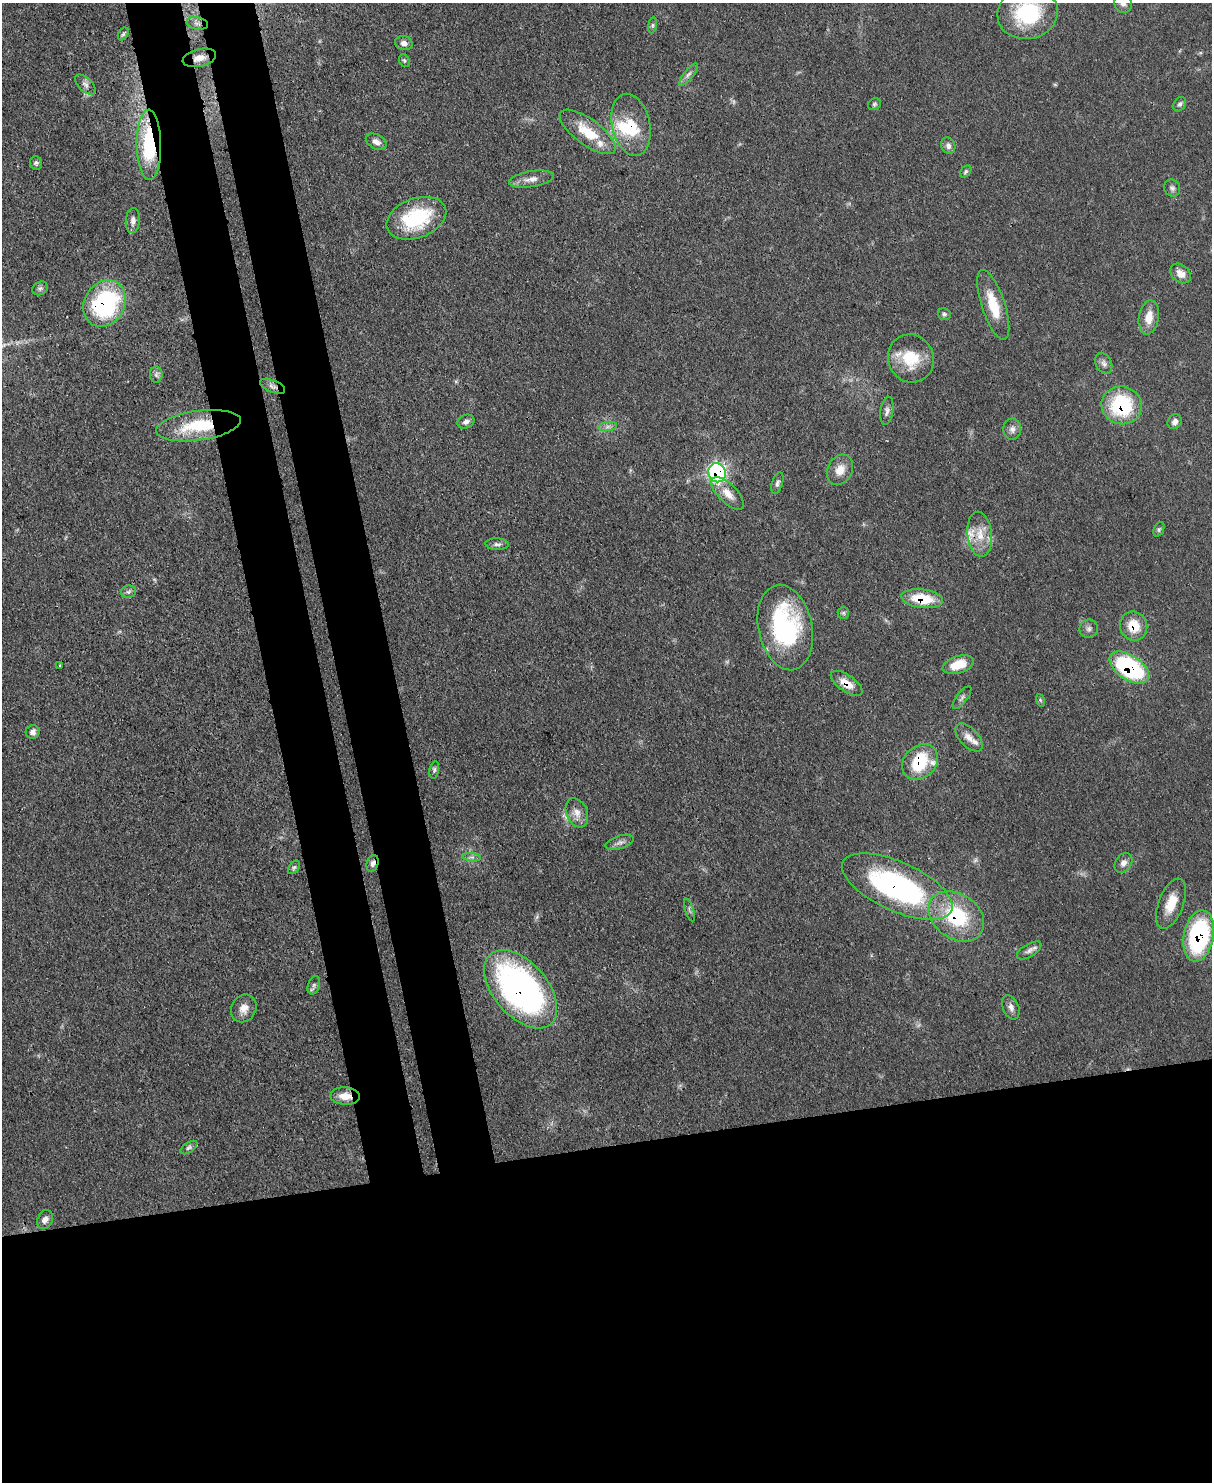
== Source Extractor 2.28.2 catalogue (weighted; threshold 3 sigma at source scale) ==
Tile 11 of 4 x 3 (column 3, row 3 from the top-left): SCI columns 2501-3710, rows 216-1695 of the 5000 x 4982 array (HDU 1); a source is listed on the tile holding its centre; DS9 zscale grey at full resolution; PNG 1214 x 1484 px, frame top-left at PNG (2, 3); each listed source drawn as its Kron ellipse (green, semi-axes under 4 px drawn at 4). Shown black and unused: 30% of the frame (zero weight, under 3 of 4 exposures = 9% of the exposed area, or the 3 px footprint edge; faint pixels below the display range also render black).
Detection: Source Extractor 2.28.2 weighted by HDU 2 'WHT'; one run over the whole footprint, this tile lists its part. Background 0.0551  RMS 0.004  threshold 0.0179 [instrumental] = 3 sigma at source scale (4.5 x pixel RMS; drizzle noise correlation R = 1.50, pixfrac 1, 0.05/0.05 arcsec/px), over >= 5 px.
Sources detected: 88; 2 too faint to see at this stretch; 1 inside a brighter object's white glare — neither listed nor drawn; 3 inside a brighter listed object's ellipse — not listed separately; the other 82 listed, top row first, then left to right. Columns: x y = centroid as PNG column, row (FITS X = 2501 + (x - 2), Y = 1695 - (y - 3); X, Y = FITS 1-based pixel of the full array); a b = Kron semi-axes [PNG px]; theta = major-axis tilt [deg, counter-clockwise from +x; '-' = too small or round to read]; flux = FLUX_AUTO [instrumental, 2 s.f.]
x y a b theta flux
1123 4 9 8 - 1.8
1028 13 30 26 12 34
197 23 11 6 -11 1.7
652 25 8 4 82 0.67
123 34 7 4 59 0.73
404 43 9 7 -9 2.1
199 58 17 8 13 3.8
404 61 7 5 -56 0.7
688 74 13 4 52 1.6
85 85 12 6 -44 1.8
874 104 7 5 36 0.79
1180 104 8 5 56 1
631 125 31 19 -77 16
588 132 33 13 -36 13
376 142 11 7 -28 2.4
149 145 35 12 -89 33
948 146 8 7 - 1.7
36 163 7 6 - 0.92
966 172 7 4 51 0.67
532 179 23 8 9 3.7
1172 188 8 8 - 1.3
416 218 31 19 20 28
133 221 12 7 86 2.1
1181 273 11 8 -40 3.5
40 288 8 6 31 0.98
105 304 24 20 58 54
993 305 36 11 -72 12
944 314 6 6 - 0.88
1149 317 17 10 80 5.9
911 358 24 23 - 14
1104 363 11 8 -64 1.8
156 375 8 6 -90 1.2
273 386 13 6 -22 1.7
1122 405 20 19 - 34
887 411 14 6 81 1.7
466 422 9 6 22 1.8
1175 422 8 6 51 1.9
198 426 42 15 8 21
608 427 9 4 9 1.4
1012 429 10 9 - 2.1
840 470 16 12 61 4.9
717 473 10 8 -70 80
777 483 11 5 72 1.2
728 494 21 9 -45 5
1159 529 8 5 66 0.78
980 534 23 12 -84 7.5
497 544 11 5 -3 1.4
128 592 7 6 - 1.1
922 599 21 9 -8 14
843 613 6 6 - 0.8
1134 626 15 13 -62 9.1
785 628 43 27 -78 59
1089 629 9 9 - 1.7
60 665 3 3 - 0.72
958 665 16 8 17 8.3
1129 668 22 12 -34 49
847 683 18 8 -34 5.5
962 698 13 5 53 1.3
1040 700 6 4 -71 0.63
33 732 7 6 - 1.9
969 737 17 9 -46 3.7
920 762 19 15 43 22
434 770 8 5 77 0.93
577 813 15 10 -67 3.5
620 842 14 6 18 1.8
472 857 9 3 -5 1
372 863 9 6 74 1.6
1123 863 11 8 55 2.3
294 867 7 5 53 0.8
897 886 59 24 -24 97
1171 904 26 12 69 8.1
689 910 12 2 -73 0.55
956 916 30 22 -36 30
1199 936 26 15 79 51
1029 950 14 6 31 1.7
314 985 9 6 71 1.2
521 989 46 27 -49 130
1011 1007 12 8 -67 2
244 1008 14 12 59 3.8
345 1096 15 8 -1 5
189 1148 9 5 34 0.91
45 1220 10 7 69 2.1
Overlapping masked pixels (flux is a lower limit): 20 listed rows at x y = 199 58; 631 125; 588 132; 149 145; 105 304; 273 386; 1122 405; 198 426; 717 473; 922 599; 1134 626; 1129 668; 847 683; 920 762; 372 863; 897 886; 956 916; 1199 936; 521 989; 345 1096
Isophote crosses this tile's border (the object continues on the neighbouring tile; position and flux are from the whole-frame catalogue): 2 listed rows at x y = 1123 4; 1028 13